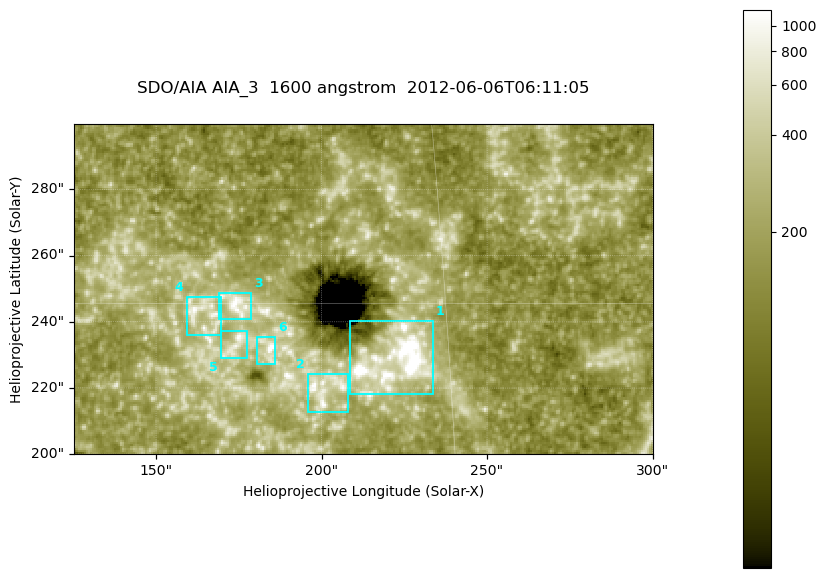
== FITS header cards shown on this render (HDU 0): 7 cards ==
TELESCOP= 'SDO/AIA '
INSTRUME= 'AIA_3   '
WAVELNTH=                 1600
WAVEUNIT= 'angstrom'
DATE-OBS= '2012-06-06T06:11:05.12'
CTYPE1  = 'HPLN-TAN'
CTYPE2  = 'HPLT-TAN'

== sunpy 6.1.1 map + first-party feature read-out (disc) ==
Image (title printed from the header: SDO/AIA AIA_3  1600 angstrom  2012-06-06T06:11:05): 287 x 164 px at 0.609 arcsec/px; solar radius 946 arcsec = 1552 px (partial field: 0.6% of the solar disc is inside the frame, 100% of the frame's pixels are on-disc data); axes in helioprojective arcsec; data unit not stated in the header (colour bar unlabelled)
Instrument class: DISC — disc imager (sunpy class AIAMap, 1600 A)
Bright regions (active regions / flare kernels): reference = the on-disc median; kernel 3 px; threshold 5 sigma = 332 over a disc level ~182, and >= 1.15x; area >= 47 px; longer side >= 3 px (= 1.8 arcsec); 6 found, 6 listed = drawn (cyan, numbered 1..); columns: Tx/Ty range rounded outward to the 2 arcsec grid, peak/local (2 s.f.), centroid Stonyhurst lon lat
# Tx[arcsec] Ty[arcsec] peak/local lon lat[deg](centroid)
1 208..234 218..240 20 +14 +14
2 196..208 212..226 5.7 +13 +13
3 168..180 240..250 6 +11 +15
4 158..170 236..248 5.1 +10 +15
5 168..178 228..238 5.1 +11 +14
6 180..186 226..236 7.4 +12 +14